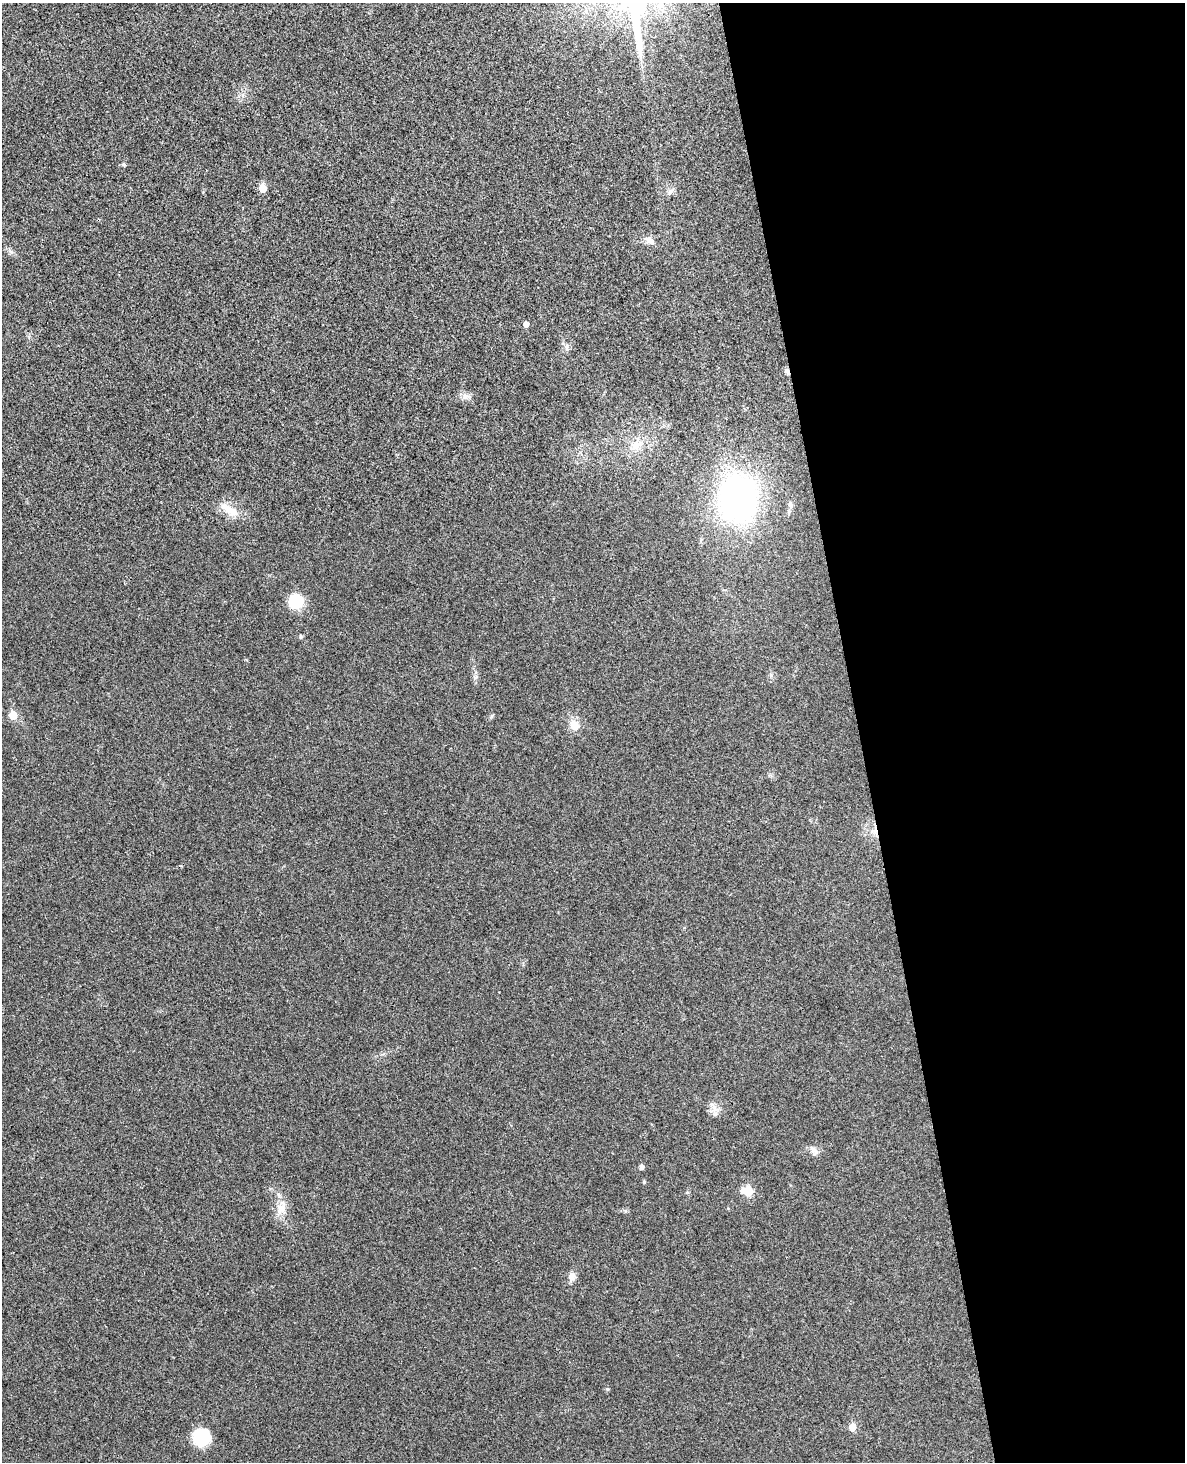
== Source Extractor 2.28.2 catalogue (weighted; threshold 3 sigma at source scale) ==
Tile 8 of 4 x 3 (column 4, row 2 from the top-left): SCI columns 3605-4787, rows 1607-3066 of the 4844 x 4780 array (HDU 1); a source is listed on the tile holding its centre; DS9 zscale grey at full resolution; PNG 1187 x 1464 px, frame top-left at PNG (2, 3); no overlay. Shown black and unused: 28% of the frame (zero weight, under 3 of 4 exposures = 6% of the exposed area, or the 3 px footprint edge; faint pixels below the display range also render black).
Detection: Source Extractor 2.28.2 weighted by HDU 2 'WHT'; one run over the whole footprint, this tile lists its part. Background 0.0217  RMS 0.0058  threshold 0.0262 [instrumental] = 3 sigma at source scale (4.5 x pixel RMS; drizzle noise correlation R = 1.50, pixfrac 1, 0.05/0.05 arcsec/px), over >= 5 px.
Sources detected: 26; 1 cosmic-ray / hot-pixel residue — not listed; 1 inside a brighter listed object's ellipse — not listed separately; the other 24 listed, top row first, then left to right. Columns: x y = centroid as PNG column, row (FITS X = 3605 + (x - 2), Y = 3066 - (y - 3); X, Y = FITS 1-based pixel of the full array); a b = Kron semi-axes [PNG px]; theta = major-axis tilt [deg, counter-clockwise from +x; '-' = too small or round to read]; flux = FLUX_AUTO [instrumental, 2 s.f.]
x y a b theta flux
124 165 5 5 - 1
263 188 5 5 - 11
670 191 12 3 42 1.2
649 240 14 8 -37 3.4
526 324 5 5 - 2.5
787 371 7 5 -59 1.7
465 396 10 7 44 2.5
636 445 16 12 17 8.1
738 498 38 31 83 170
229 510 27 10 -31 9.4
296 601 15 14 - 18
301 636 6 3 -82 0.66
13 715 6 6 - 9.9
574 725 11 9 -65 6.5
714 1107 9 5 -46 2.4
814 1150 16 5 -51 2.1
641 1167 5 4 - 2.1
644 1182 5 4 - 0.65
748 1191 8 6 -11 21
281 1209 16 11 71 6.2
572 1276 12 8 79 3.2
607 1389 5 5 - 0.82
852 1427 6 5 - 7.2
201 1437 15 15 - 25
Overlapping masked pixels (flux is a lower limit): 1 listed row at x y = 787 371
Unlisted compact peaks at least as high as the median listed source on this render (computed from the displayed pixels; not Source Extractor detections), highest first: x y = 625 1211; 11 252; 475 677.